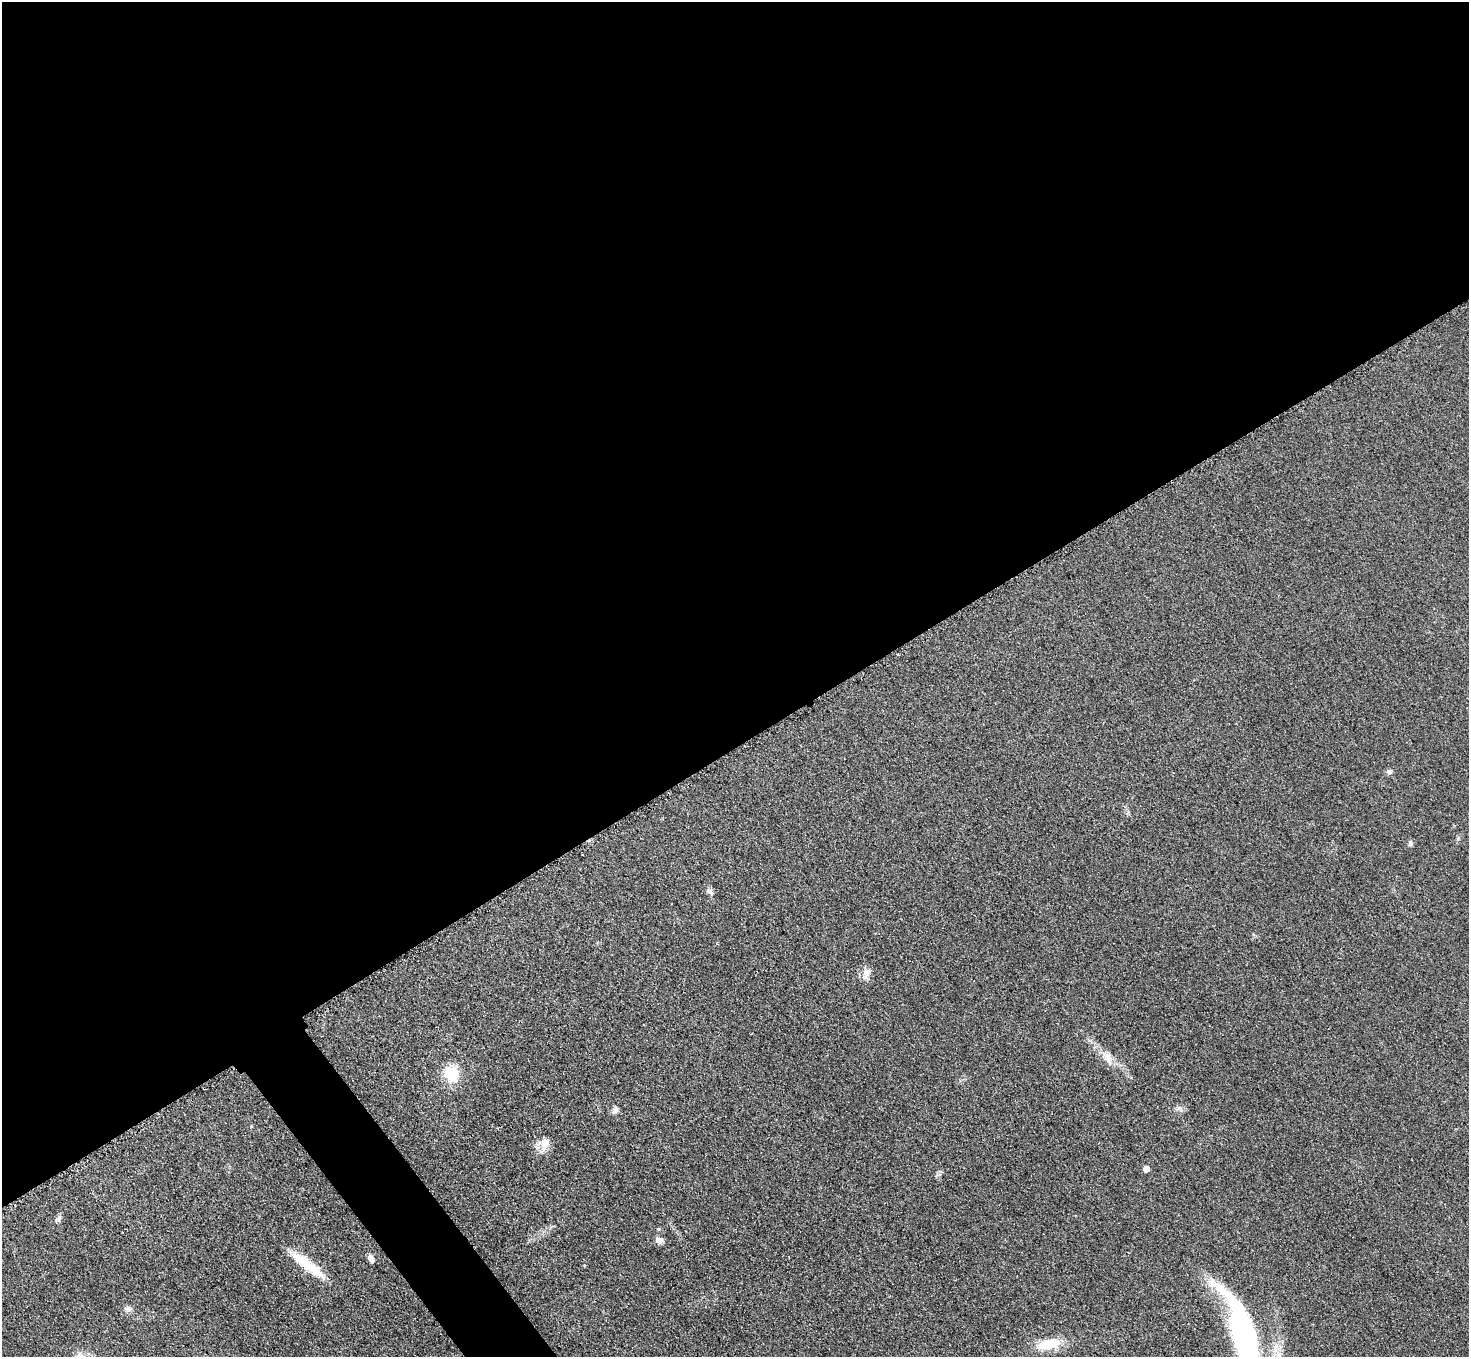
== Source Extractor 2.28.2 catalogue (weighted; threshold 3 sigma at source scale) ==
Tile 2 of 4 x 4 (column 2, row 1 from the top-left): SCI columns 1499-2965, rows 4249-5603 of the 5931 x 5925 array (HDU 1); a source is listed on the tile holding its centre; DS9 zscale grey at full resolution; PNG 1471 x 1359 px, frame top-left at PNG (2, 2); no overlay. Shown black and unused: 57% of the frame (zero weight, under 3 of 4 exposures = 3% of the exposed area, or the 3 px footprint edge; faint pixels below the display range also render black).
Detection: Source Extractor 2.28.2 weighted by HDU 2 'WHT'; one run over the whole footprint, this tile lists its part. Background 0.147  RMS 0.012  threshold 0.054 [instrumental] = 3 sigma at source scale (4.5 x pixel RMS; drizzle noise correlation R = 1.50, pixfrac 1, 0.05/0.05 arcsec/px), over >= 5 px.
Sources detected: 20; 3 inside a brighter object's white glare — not listed; the other 17 listed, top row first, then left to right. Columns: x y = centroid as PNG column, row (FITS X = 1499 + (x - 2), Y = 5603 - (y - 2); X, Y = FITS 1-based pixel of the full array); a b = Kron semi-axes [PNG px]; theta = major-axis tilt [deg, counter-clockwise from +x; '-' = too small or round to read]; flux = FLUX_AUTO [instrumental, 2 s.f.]
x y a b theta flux
1389 771 7 6 - 3.2
1410 843 8 5 -88 2.7
710 892 10 6 -43 4.1
867 974 16 8 76 8.7
1107 1057 17 10 -42 13
452 1074 13 12 - 41
615 1110 10 7 53 4.3
545 1143 16 14 70 14
1146 1168 5 5 - 12
58 1219 9 6 53 3.3
659 1240 11 8 -30 5.8
370 1258 9 5 -68 6.7
584 1265 4 3 - 0.92
312 1268 45 13 -42 35
128 1309 8 7 - 3.9
1243 1335 62 30 -71 180
1049 1344 28 12 10 34
Isophote crosses this tile's border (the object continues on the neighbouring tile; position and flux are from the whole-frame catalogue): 1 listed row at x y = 1243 1335